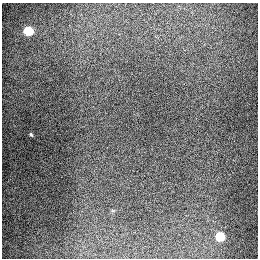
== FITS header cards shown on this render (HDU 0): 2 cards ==
NAXIS1  =                  256
NAXIS2  =                  256

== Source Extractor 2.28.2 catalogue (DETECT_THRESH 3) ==
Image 256 x 256 px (HDU 0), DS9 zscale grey, 1 PNG px = 1 image px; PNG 260 x 260 px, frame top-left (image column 1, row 256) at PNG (2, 3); no overlay
Background 1290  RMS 26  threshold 79.3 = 3 sigma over >= 5 px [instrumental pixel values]
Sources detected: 3; all 3 listed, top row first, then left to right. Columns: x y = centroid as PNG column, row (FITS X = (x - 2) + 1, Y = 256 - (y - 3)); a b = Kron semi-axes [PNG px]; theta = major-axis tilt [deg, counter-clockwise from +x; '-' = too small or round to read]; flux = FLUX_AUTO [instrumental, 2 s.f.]
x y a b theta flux
28 31 6 5 - 89000
31 134 4 3 - 2000
220 236 6 5 - 70000